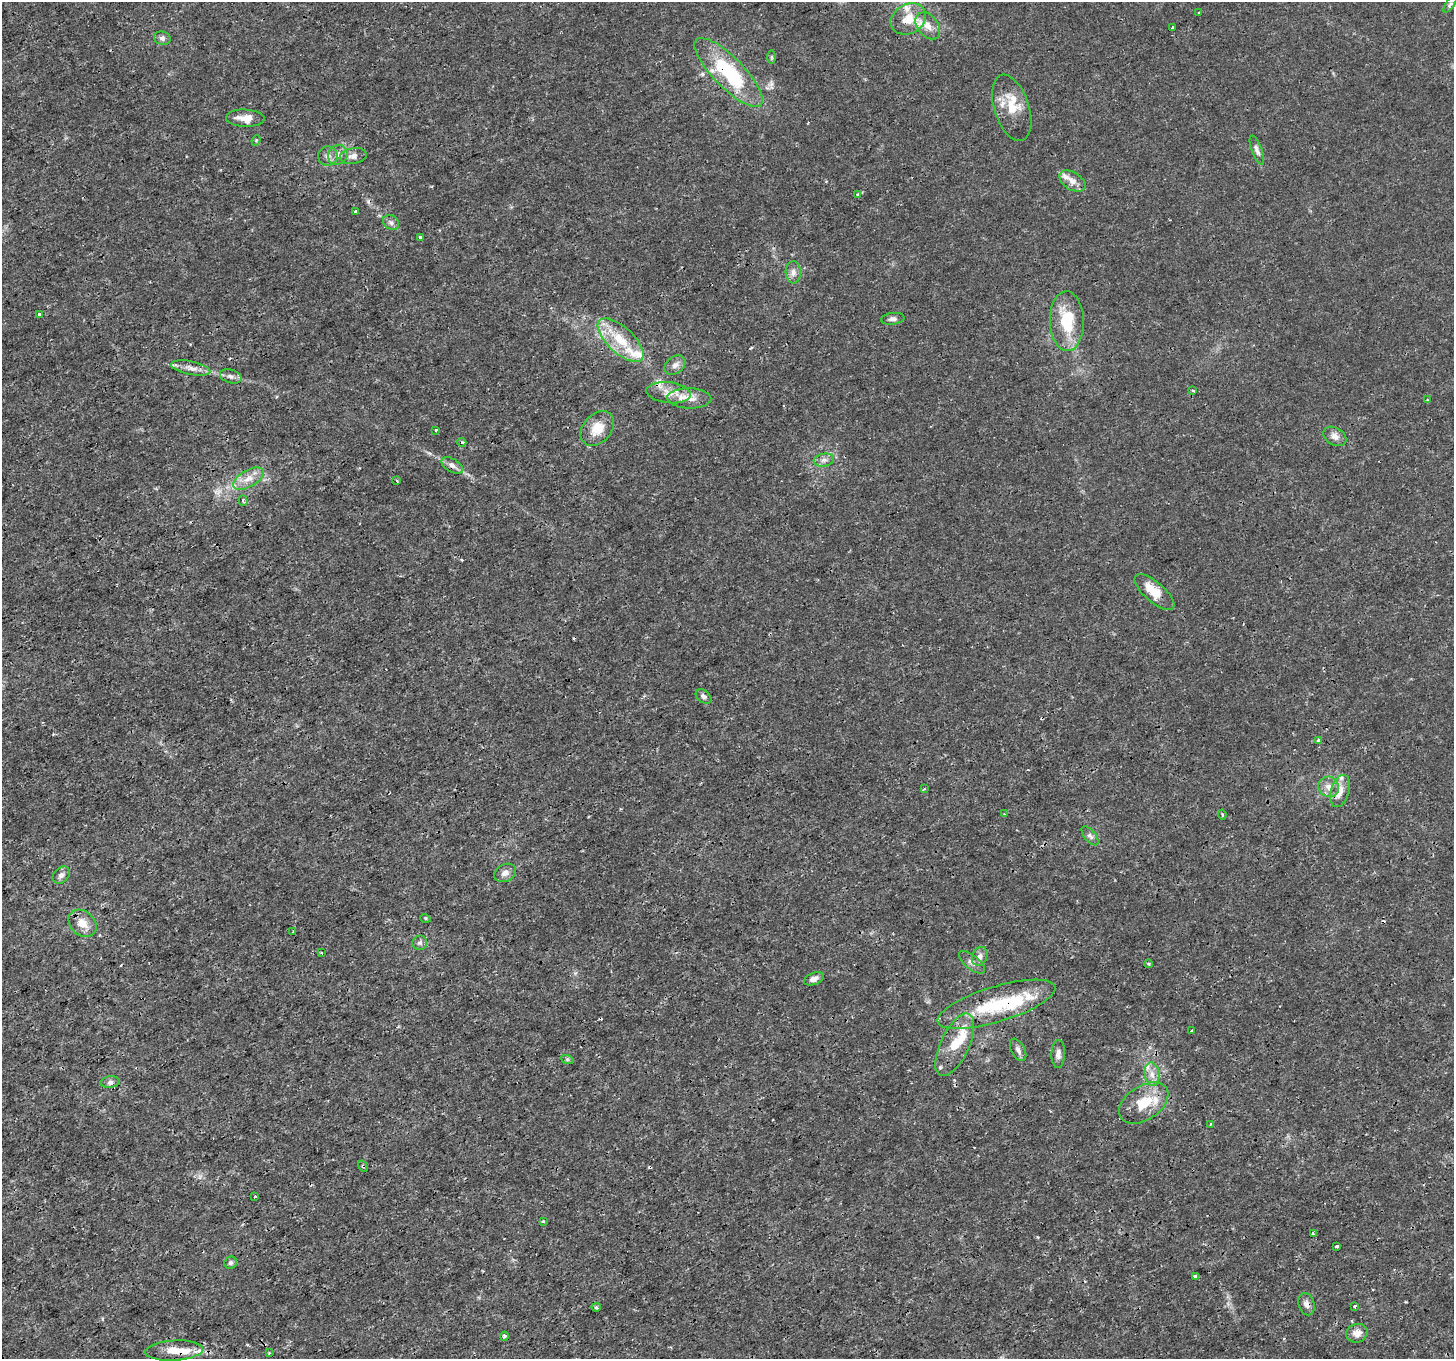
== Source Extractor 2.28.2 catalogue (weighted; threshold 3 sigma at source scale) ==
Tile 7 of 4 x 4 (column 3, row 2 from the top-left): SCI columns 2909-4360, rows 2885-4241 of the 5814 x 5707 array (HDU 1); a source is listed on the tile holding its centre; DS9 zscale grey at full resolution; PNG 1456 x 1361 px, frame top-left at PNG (2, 2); each listed source drawn as its Kron ellipse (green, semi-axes under 4 px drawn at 4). Shown black and unused: <1% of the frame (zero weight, under 3 of 4 exposures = <1% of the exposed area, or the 3 px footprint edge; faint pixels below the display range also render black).
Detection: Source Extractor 2.28.2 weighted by HDU 2 'WHT'; one run over the whole footprint, this tile lists its part. Background 0.00183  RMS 7.9e-04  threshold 0.00357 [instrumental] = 3 sigma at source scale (4.5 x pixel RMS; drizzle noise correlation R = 1.50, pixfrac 1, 0.0396/0.0396 arcsec/px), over >= 5 px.
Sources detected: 103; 3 cosmic-ray / hot-pixel residue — neither listed nor drawn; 15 inside a brighter listed object's ellipse — not listed separately; the other 85 listed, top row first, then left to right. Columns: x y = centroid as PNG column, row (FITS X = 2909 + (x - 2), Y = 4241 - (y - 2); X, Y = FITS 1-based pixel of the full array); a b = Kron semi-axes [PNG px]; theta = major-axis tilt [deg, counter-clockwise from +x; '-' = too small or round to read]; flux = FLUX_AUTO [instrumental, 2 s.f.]
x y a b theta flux
1450 4 9 3 56 0.16
1199 13 3 3 - 0.19
908 19 18 14 29 1.6
928 26 15 10 -51 0.85
1173 28 4 3 - 0.67
162 38 8 6 -17 0.25
772 57 6 4 -90 0.11
729 72 46 15 -46 6.8
1012 108 34 17 -72 1.9
245 118 19 8 -2 0.88
256 140 5 4 - 0.11
1257 150 15 5 -69 0.32
338 155 10 9 - 0.54
328 156 10 9 - 0.41
353 156 13 8 12 0.47
1072 181 14 8 -32 0.63
857 195 3 3 - 0.32
355 211 3 3 - 0.16
391 222 9 7 -39 0.25
420 237 4 3 - 0.29
793 272 11 7 -89 0.42
39 314 3 3 - 0.24
893 319 12 6 8 0.28
1067 321 30 17 -88 3.3
621 340 29 13 -43 2.6
675 365 11 8 38 0.4
191 368 20 6 -11 0.61
231 376 11 6 -18 0.33
1193 391 4 4 - 0.1
668 393 22 10 -7 1.2
689 398 22 10 -2 1
1427 400 3 2 - 0.058
597 429 19 14 48 1.4
435 430 3 3 - 0.28
1335 436 12 8 -30 0.48
462 442 4 4 - 0.12
824 460 10 6 10 0.32
452 465 12 6 -31 0.4
248 479 17 8 29 0.86
397 481 3 3 - 0.25
243 501 5 4 - 0.14
1154 592 25 10 -41 1.4
704 696 9 6 -40 0.22
1318 740 4 3 - 0.24
1329 787 10 10 - 0.6
924 789 3 3 - 0.072
1340 791 16 9 74 0.77
1004 814 3 3 - 0.058
1222 814 5 3 - 0.099
1090 836 11 5 -50 0.26
505 873 11 8 26 0.43
61 875 10 7 44 0.31
425 918 5 3 - 0.086
83 923 15 12 -41 1
293 932 4 3 - 0.081
420 943 7 7 - 0.22
321 953 3 2 - 0.064
980 956 10 7 68 0.38
972 962 16 6 -39 0.42
1149 964 4 3 - 0.085
814 979 10 6 22 0.43
996 1004 61 17 17 5.4
1191 1031 3 3 - 0.23
955 1045 34 14 65 2.1
1018 1050 12 6 -62 0.35
1058 1054 14 7 89 0.4
567 1059 7 4 -19 0.13
1152 1074 12 7 -83 0.56
110 1082 9 6 8 0.25
1144 1103 27 17 34 2.2
1211 1124 3 2 - 0.13
363 1166 6 4 -60 0.11
255 1196 3 3 - 0.13
543 1221 3 3 - 0.088
1314 1234 4 3 - 0.18
1337 1246 4 3 - 0.21
231 1263 6 6 - 0.19
1195 1276 4 3 - 0.58
1306 1304 11 8 -74 0.36
1355 1306 3 3 - 0.24
596 1307 4 4 - 0.12
1357 1333 11 9 17 0.59
504 1336 4 4 - 0.2
174 1351 29 10 3 1.4
269 1353 3 3 - 0.072
Overlapping masked pixels (flux is a lower limit): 4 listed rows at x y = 729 72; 996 1004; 363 1166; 174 1351